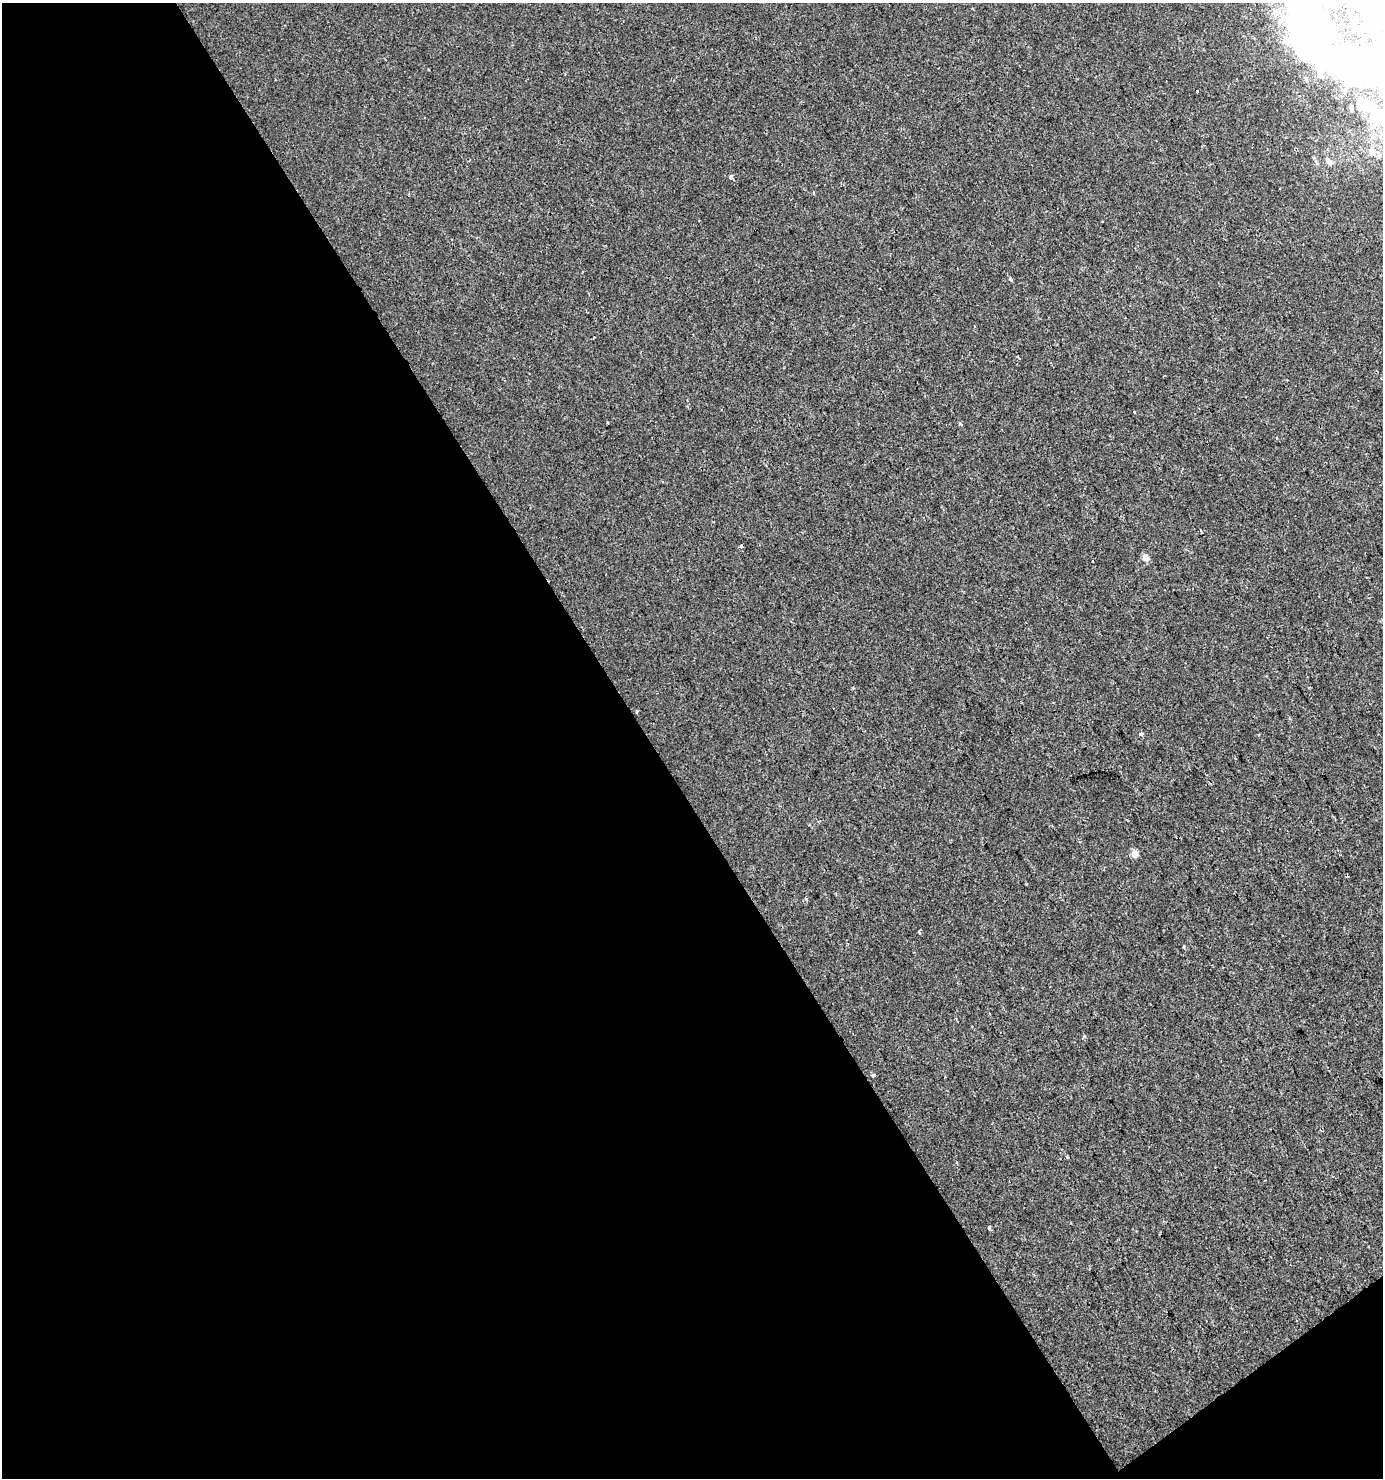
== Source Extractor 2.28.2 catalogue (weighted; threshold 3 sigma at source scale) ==
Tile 3 of 2 x 2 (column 1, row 2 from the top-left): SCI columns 70-1450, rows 1-1476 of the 2917 x 2952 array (HDU 1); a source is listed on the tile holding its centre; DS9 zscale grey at full resolution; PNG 1385 x 1480 px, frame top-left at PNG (2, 3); no overlay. Shown black and unused: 48% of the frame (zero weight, under 2 of 3 exposures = <1% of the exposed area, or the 3 px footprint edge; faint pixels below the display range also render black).
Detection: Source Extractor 2.28.2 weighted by HDU 2 'WHT'; one run over the whole footprint, this tile lists its part. Background -8.20e-05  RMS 0.0041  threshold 0.0185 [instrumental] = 3 sigma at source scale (4.5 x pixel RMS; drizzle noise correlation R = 1.50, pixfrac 1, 0.0396/0.0396 arcsec/px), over >= 5 px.
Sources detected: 24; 3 inside a brighter object's white glare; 1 cosmic-ray / hot-pixel residue — not listed; the other 20 listed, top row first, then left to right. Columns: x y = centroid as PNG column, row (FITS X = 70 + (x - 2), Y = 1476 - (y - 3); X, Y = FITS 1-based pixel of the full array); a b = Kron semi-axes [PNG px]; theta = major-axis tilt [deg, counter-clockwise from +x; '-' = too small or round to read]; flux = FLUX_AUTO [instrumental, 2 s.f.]
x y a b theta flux
1372 16 19 16 75 82
1311 37 36 29 -85 130
1197 91 3 3 - 0.89
1351 108 10 5 -86 1.1
1373 150 11 7 6 2.7
1329 162 13 7 -52 2.1
731 177 4 3 - 2.7
814 193 4 3 - 0.35
1010 279 5 4 - 0.74
1134 412 3 3 - 0.86
960 423 3 3 - 1
741 546 3 3 - 1.7
1145 557 5 4 - 5.1
636 711 4 3 - 0.56
1141 734 4 3 - 2.8
1134 854 5 4 - 5.4
919 932 4 3 - 1.1
1184 947 5 3 - 0.53
873 1075 5 3 - 0.75
989 1227 3 3 - 2.1
Isophote crosses this tile's border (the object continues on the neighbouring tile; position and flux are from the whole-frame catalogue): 1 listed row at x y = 1372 16
Unlisted compact peaks at least as high as the median listed source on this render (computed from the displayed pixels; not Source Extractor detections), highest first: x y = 1084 1036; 806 899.